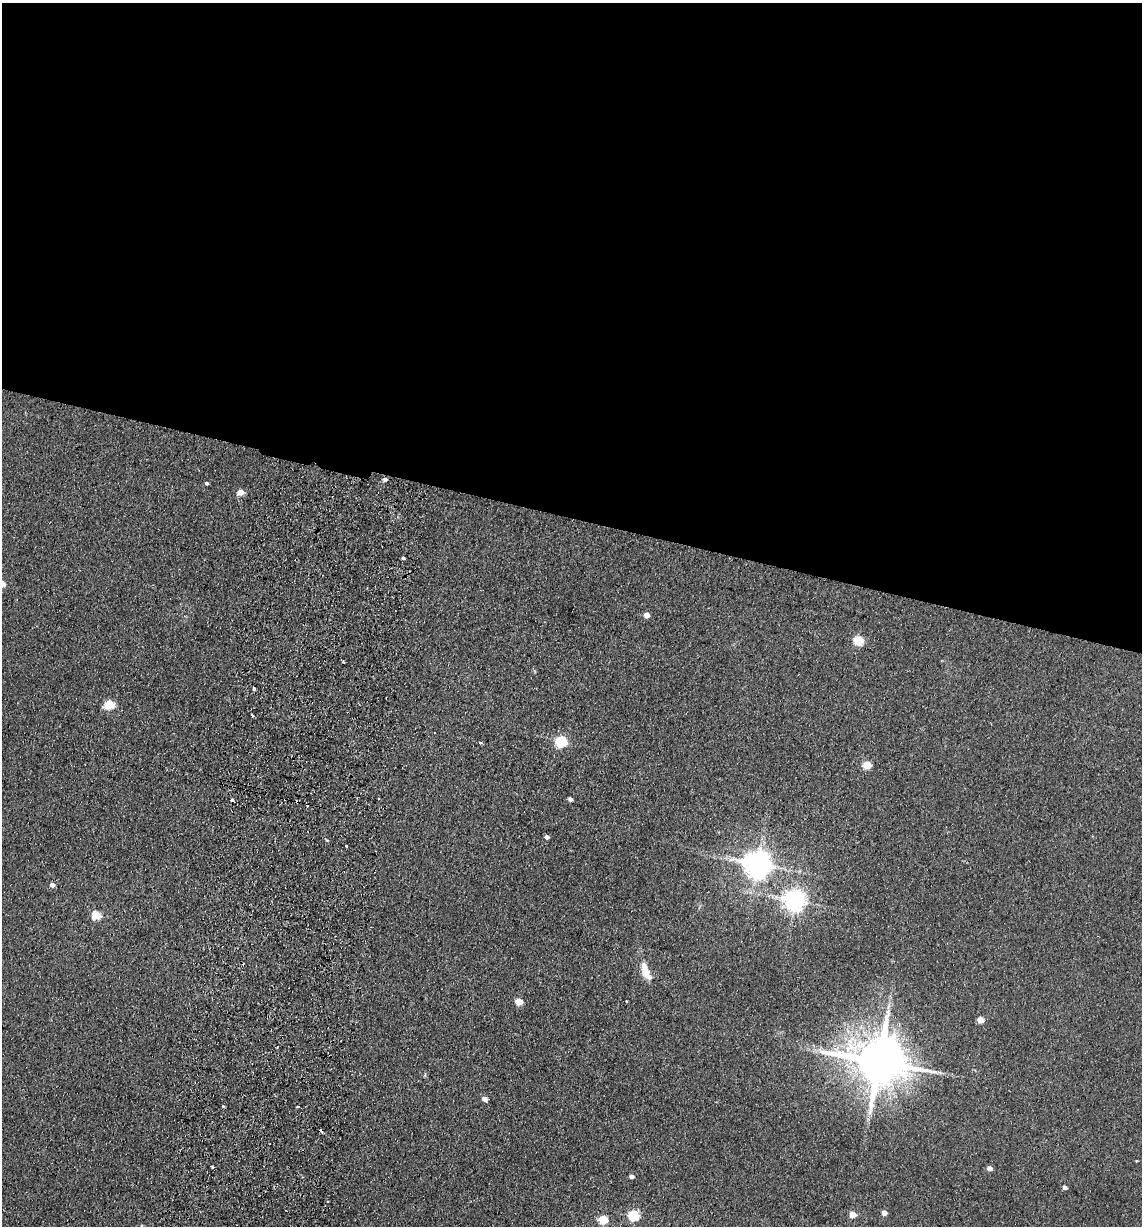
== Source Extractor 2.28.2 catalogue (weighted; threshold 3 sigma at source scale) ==
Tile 3 of 4 x 4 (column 3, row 1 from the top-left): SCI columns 2459-3598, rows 3688-4911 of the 5033 x 4924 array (HDU 1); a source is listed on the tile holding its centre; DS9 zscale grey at full resolution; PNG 1144 x 1228 px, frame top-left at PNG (2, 3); no overlay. Shown black and unused: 42% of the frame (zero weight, under 2 of 3 exposures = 3% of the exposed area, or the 3 px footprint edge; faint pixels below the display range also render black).
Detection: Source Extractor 2.28.2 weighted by HDU 2 'WHT'; one run over the whole footprint, this tile lists its part. Background 0.132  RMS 0.012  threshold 0.0555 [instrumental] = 3 sigma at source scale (4.5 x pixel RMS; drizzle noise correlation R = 1.50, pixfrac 1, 0.05/0.05 arcsec/px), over >= 5 px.
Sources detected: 44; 1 inside a brighter object's white glare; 6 cosmic-ray / hot-pixel residue — not listed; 1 inside a brighter listed object's ellipse — not listed separately; the other 36 listed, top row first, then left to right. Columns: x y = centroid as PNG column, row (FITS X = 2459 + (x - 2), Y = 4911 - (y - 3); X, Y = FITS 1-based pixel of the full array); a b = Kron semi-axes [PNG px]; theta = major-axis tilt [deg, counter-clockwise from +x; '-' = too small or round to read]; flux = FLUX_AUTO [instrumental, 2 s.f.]
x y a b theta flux
385 479 6 5 - 3
206 483 4 3 - 2.1
240 492 5 5 - 15
403 558 4 4 - 1.6
647 615 5 4 - 9.9
859 640 6 5 - 59
344 662 4 2 - 1.1
254 689 4 3 - 3.5
109 704 6 5 - 53
252 715 3 2 - 2.2
561 741 6 5 - 110
480 743 5 3 - 1.6
867 765 5 5 - 33
570 799 4 4 - 3.7
547 837 4 4 - 4
346 846 3 2 - 3.8
758 864 9 8 - 1500
52 885 5 5 - 4.9
794 900 7 7 - 800
96 915 5 5 - 49
646 972 19 9 -65 17
519 1001 5 5 - 21
627 1001 3 2 - 1.2
888 1006 10 3 69 3
980 1020 5 4 - 15
879 1062 16 12 -21 7200
485 1099 5 4 - 6.8
223 1106 3 3 - 1.5
1136 1161 4 3 - 0.87
990 1168 4 4 - 7.8
632 1176 4 4 - 5.4
1065 1187 4 4 - 4.1
884 1213 5 5 - 7.2
852 1214 5 5 - 17
634 1215 6 5 - 87
603 1220 5 5 - 48